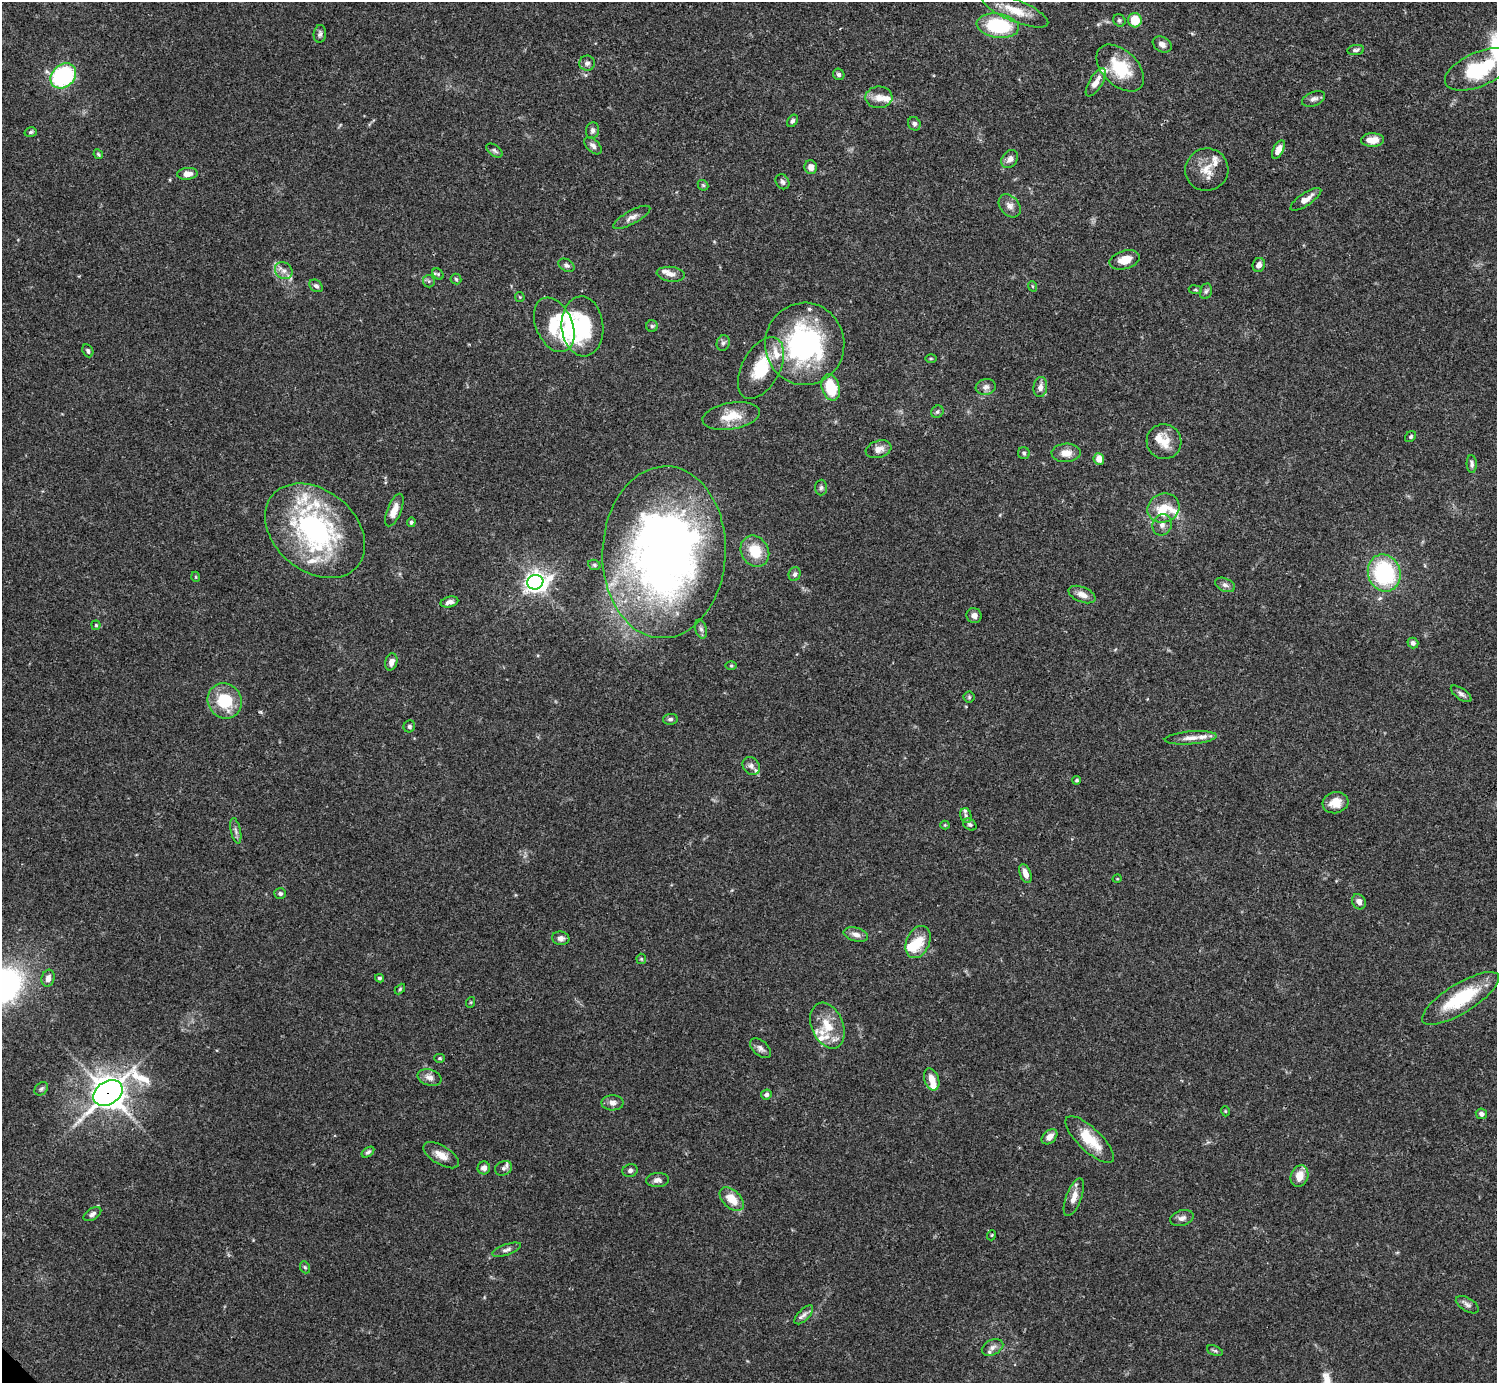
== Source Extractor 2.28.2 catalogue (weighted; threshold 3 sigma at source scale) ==
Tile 10 of 4 x 4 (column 2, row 3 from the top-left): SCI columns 1495-2989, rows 1539-2919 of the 5981 x 5981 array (HDU 1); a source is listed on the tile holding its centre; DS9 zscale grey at full resolution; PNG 1499 x 1385 px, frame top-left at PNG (2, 2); each listed source drawn as its Kron ellipse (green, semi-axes under 4 px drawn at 4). Shown black and unused: <1% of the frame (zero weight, under 3 of 4 exposures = <1% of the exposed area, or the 3 px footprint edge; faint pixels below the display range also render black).
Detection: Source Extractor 2.28.2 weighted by HDU 2 'WHT'; one run over the whole footprint, this tile lists its part. Background 0.0728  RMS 0.0032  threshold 0.0145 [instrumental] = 3 sigma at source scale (4.5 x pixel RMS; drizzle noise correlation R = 1.50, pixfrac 1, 0.05/0.05 arcsec/px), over >= 5 px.
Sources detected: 172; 2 inside a brighter object's white glare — neither listed nor drawn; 25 inside a brighter listed object's ellipse — not listed separately; the other 145 listed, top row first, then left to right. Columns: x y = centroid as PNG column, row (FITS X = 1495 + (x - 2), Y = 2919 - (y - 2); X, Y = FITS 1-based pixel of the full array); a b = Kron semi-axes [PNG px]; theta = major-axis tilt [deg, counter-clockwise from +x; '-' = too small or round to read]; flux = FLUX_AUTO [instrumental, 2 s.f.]
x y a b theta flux
1015 10 36 11 -23 6.5
1119 20 6 5 - 0.63
1135 20 7 7 - 6.6
998 26 21 12 -8 24
320 34 9 6 84 0.91
1162 44 10 7 -32 1.7
1356 50 8 5 8 0.76
587 63 8 7 - 1.2
1120 68 28 17 -44 13
1479 69 36 17 23 22
839 74 6 5 - 0.9
63 76 14 11 42 41
1096 82 16 6 59 2.9
879 97 13 11 1 3.2
1313 99 12 7 21 1.5
792 121 7 4 56 0.7
914 124 7 6 - 0.87
592 130 8 6 79 1.2
31 132 6 4 16 0.59
1373 140 11 7 1 3.5
593 146 10 6 -46 1.3
1278 150 10 5 63 2.8
494 151 9 5 -35 0.75
98 154 5 4 - 0.43
1010 159 10 7 52 1.9
811 167 7 6 - 2
1207 170 21 21 - 5.9
187 174 10 6 4 2.4
782 182 8 6 -57 0.92
703 185 6 4 -43 0.45
1306 199 18 6 34 2.7
1010 206 13 9 -50 2.1
632 217 21 6 29 2
1125 260 15 9 15 4.6
566 265 9 5 -31 0.91
1259 265 7 6 - 1.5
284 271 9 8 - 1.7
438 274 6 4 -45 0.53
671 274 14 7 -6 1.9
456 279 5 5 - 0.51
429 281 6 6 - 0.63
316 286 7 5 -37 0.87
1032 286 5 3 - 0.29
1195 290 6 3 -7 0.38
1206 291 8 6 73 0.72
520 297 5 4 - 0.36
554 325 29 18 -66 11
582 326 30 21 -84 22
652 326 5 5 - 0.57
723 343 8 6 69 0.84
805 344 41 39 -88 57
88 351 7 5 -64 0.74
931 358 6 3 0 0.34
761 368 33 19 62 13
986 387 10 8 15 1.5
1040 387 10 7 82 1.7
831 388 13 9 -74 11
937 412 7 6 - 0.68
731 416 29 13 9 7.1
1411 437 6 5 - 0.59
1164 442 17 17 - 5.2
879 449 13 8 17 2.4
1024 453 6 6 - 0.6
1066 453 14 9 2 3.6
1099 459 6 5 - 3.2
1472 464 9 5 -88 0.95
821 488 8 6 88 0.72
1163 508 16 14 24 7.1
394 510 17 7 68 3.7
411 522 5 4 - 0.6
1162 525 11 9 68 1.9
315 531 55 40 -40 61
755 551 16 13 -58 7.9
664 552 86 61 88 230
594 565 6 5 - 0.56
1384 573 19 16 -71 33
795 574 7 6 - 0.97
196 577 5 3 - 0.29
535 582 8 7 - 210
1225 585 10 6 -24 1.2
1082 595 14 7 -22 2.3
449 602 9 5 13 1.5
974 615 8 7 - 1.6
96 625 4 4 - 0.44
701 629 10 6 -74 0.98
1413 643 5 5 - 1.1
391 662 8 6 74 1.6
731 666 5 3 - 0.37
1461 694 12 5 -36 1.2
969 697 5 5 - 0.48
225 701 18 16 -55 14
670 719 7 5 10 0.8
409 726 6 5 - 0.67
1191 738 26 6 4 2.8
751 766 9 8 - 1.3
1077 780 4 3 - 0.45
1335 803 13 10 16 4.1
966 815 7 5 -74 0.88
945 825 4 4 - 0.34
970 825 7 5 -32 0.74
236 831 13 5 -78 1.1
1025 874 10 5 -68 2.5
1117 879 4 3 - 0.24
280 893 6 5 - 0.67
1359 902 8 6 -60 1.7
856 934 12 7 -15 2
561 938 8 6 -11 1.2
918 942 17 11 66 6.6
641 959 5 5 - 0.38
48 978 8 6 74 1.8
379 978 5 4 - 0.65
400 989 6 3 46 0.37
1461 998 44 14 31 19
471 1002 5 3 - 0.34
827 1026 24 15 -67 8.5
760 1048 12 7 -41 1.5
440 1058 5 4 - 0.51
430 1078 12 8 -19 2
932 1079 11 7 -70 3.1
41 1089 8 5 44 0.69
108 1093 16 11 32 500
766 1094 5 5 - 1.1
613 1103 11 7 0 1.7
1225 1111 5 3 - 0.27
1481 1114 6 5 - 1.1
1050 1137 9 6 42 2.5
1090 1140 31 11 -44 9.4
368 1152 7 4 34 0.7
441 1155 20 9 -31 3.4
484 1168 6 6 - 1.6
503 1168 9 7 24 1.2
630 1170 8 6 18 0.86
1299 1176 11 8 70 4.3
657 1180 11 7 3 1.4
1074 1197 20 7 69 3.1
732 1199 14 9 -45 5.8
92 1214 10 5 32 1
1182 1218 12 7 16 1.5
992 1235 5 3 - 0.32
507 1250 15 5 20 1.3
305 1267 6 5 - 0.52
1467 1305 13 6 -31 1.3
804 1315 12 5 45 1.3
993 1347 11 7 25 1.4
1215 1351 8 4 -22 0.62
Overlapping masked pixels (flux is a lower limit): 1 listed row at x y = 108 1093